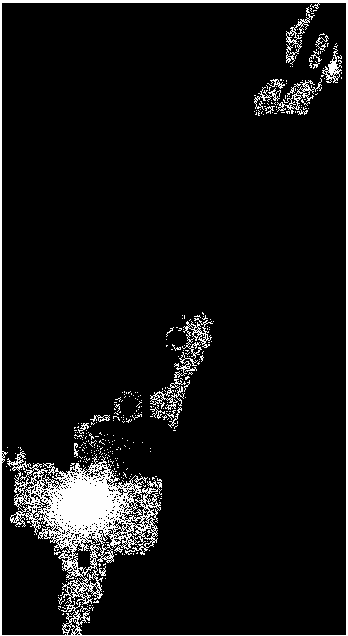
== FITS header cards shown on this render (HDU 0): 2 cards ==
NAXIS1  =                  344
NAXIS2  =                  632

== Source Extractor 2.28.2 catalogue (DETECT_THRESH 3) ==
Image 344 x 632 px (HDU 0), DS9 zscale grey, 1 PNG px = 1 image px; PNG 348 x 636 px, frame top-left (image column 1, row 632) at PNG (2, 3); no overlay
Background 1000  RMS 1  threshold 3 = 3 sigma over >= 5 px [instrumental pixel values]
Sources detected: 42; all 42 listed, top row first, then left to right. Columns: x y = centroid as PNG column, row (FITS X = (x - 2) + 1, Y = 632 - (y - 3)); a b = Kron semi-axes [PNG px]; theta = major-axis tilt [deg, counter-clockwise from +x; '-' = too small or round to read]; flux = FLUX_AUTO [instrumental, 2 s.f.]
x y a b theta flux
288 39 5 3 - 67
323 45 5 4 - 40
294 53 3 2 - 48
291 58 8 3 44 70
332 67 12 8 81 1200
280 86 4 2 - 47
296 95 3 2 - 43
297 99 5 2 - 71
196 319 4 2 - 51
196 344 3 2 - 48
179 348 4 2 - 37
201 357 4 3 - 60
186 378 3 2 - 61
21 460 3 2 - 55
15 463 6 3 -7 130
89 470 10 8 80 360
38 474 7 4 -53 120
116 478 7 6 - 250
155 483 4 2 - 32
130 484 14 8 -7 470
151 484 3 2 - 55
160 485 6 4 74 120
144 499 5 2 - 68
84 504 37 31 7 100000
151 512 10 5 -31 110
31 516 8 4 -64 140
132 527 15 11 76 470
145 528 12 5 46 140
128 530 14 11 -21 440
82 545 7 7 - 170
74 548 4 3 - 80
63 554 8 4 83 120
69 564 11 8 39 540
77 564 5 2 - 67
77 572 6 3 -66 73
102 573 5 3 - 76
99 584 3 2 - 44
90 586 3 3 - 80
81 589 8 6 57 110
100 595 3 2 - 76
84 616 4 2 - 45
78 627 4 2 - 48